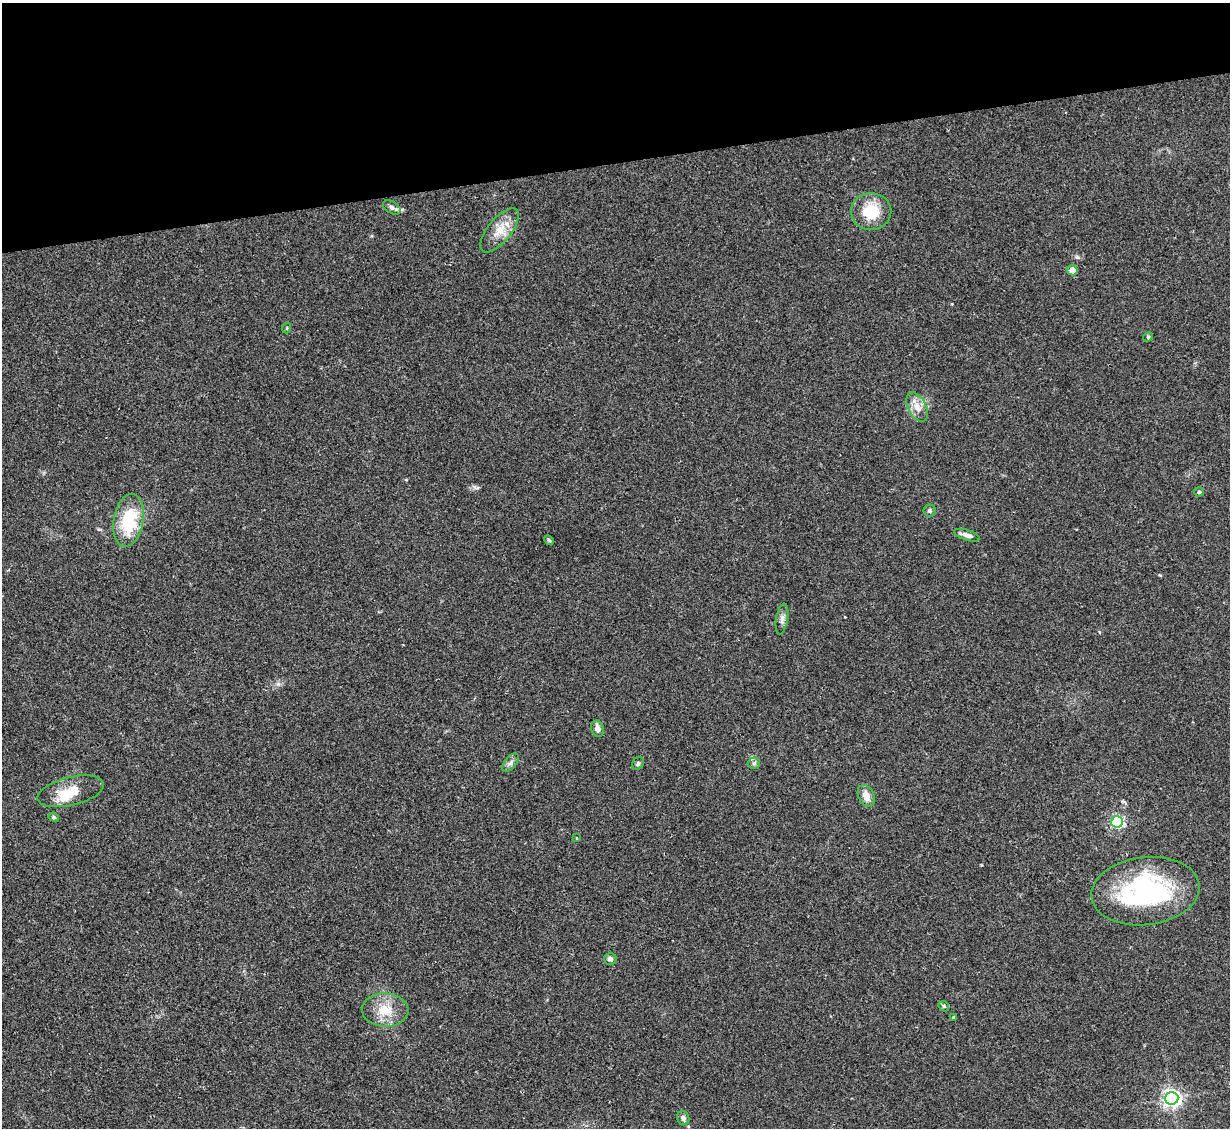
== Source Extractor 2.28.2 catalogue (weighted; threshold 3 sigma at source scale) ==
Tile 3 of 4 x 4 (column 3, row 1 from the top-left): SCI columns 2455-3682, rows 3627-4752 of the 4909 x 4890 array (HDU 1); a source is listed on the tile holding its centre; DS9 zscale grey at full resolution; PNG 1232 x 1130 px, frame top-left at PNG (2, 3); each listed source drawn as its Kron ellipse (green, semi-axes under 4 px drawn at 4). Shown black and unused: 14% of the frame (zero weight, under 2 of 3 exposures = <1% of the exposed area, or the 3 px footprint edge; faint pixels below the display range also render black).
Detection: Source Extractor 2.28.2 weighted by HDU 2 'WHT'; one run over the whole footprint, this tile lists its part. Background 0.0784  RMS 0.0093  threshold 0.0417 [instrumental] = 3 sigma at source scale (4.5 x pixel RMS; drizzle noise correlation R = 1.50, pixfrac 1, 0.05/0.05 arcsec/px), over >= 5 px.
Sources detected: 30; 1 inside a brighter listed object's ellipse — not listed separately; the other 29 listed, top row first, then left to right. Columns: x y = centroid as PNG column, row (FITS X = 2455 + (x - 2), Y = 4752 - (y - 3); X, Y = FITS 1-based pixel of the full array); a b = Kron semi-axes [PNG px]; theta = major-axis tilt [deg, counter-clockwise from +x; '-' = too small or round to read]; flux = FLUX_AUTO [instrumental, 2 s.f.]
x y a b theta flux
392 207 9 6 -31 2.8
871 212 20 18 0 29
500 230 27 11 50 16
1072 270 5 5 - 8.8
287 328 5 3 - 0.83
1148 337 5 4 - 1.1
917 407 16 9 -63 8.8
1199 492 5 4 - 1.8
929 510 6 6 - 2.1
129 520 27 15 80 48
967 535 13 5 -18 4.4
549 540 5 4 - 1.2
782 619 15 6 80 3.9
597 729 8 6 -72 4.7
511 763 11 5 50 3.3
638 763 7 5 58 2
754 763 6 5 - 1.9
71 791 34 14 14 22
866 796 11 8 -67 8.1
54 817 5 4 - 1.5
1117 822 6 5 - 140
577 838 4 2 - 0.55
1145 891 54 34 7 150
610 959 6 6 - 3.5
944 1006 6 4 -46 1.4
385 1010 23 16 -1 21
954 1017 4 4 - 0.86
1172 1098 6 6 - 400
683 1118 7 6 - 3.3